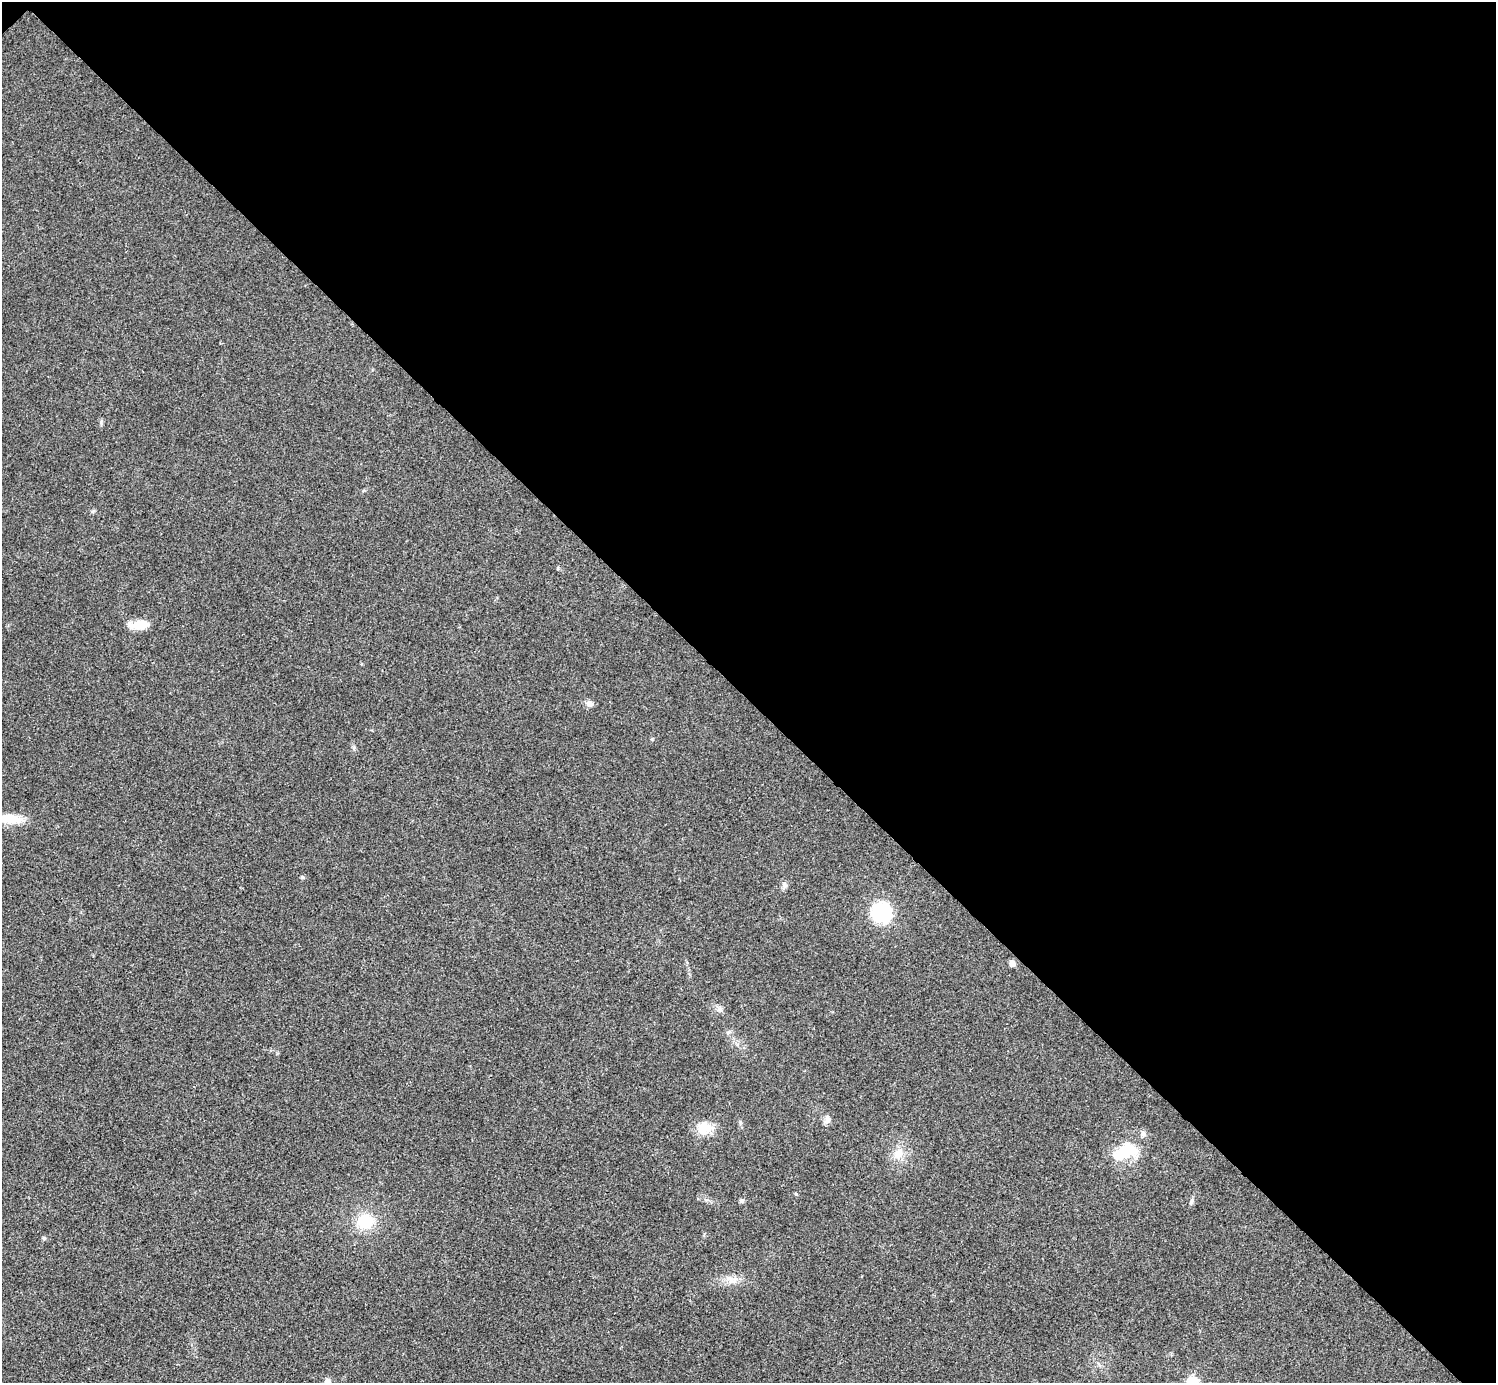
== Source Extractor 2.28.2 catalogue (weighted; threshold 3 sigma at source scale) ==
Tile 3 of 4 x 4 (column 3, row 1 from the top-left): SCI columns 2993-4486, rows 4444-5824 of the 5991 x 5991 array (HDU 1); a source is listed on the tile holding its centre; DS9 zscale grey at full resolution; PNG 1498 x 1385 px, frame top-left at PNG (2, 2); no overlay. Shown black and unused: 51% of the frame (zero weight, under 3 of 4 exposures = <1% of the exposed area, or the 3 px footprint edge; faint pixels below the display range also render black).
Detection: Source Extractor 2.28.2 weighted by HDU 2 'WHT'; one run over the whole footprint, this tile lists its part. Background 0.0218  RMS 0.0053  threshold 0.0241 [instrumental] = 3 sigma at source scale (4.5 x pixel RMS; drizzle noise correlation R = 1.50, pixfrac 1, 0.05/0.05 arcsec/px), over >= 5 px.
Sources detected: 19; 1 inside a brighter listed object's ellipse — not listed separately; the other 18 listed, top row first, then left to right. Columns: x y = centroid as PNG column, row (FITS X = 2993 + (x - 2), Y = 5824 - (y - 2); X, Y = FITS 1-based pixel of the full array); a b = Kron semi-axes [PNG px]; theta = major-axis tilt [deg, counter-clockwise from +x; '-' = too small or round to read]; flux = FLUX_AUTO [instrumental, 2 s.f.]
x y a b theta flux
140 624 22 10 5 8.2
589 703 10 7 -9 2.2
9 819 34 11 -4 12
302 877 5 4 - 0.89
784 885 8 7 - 1.6
881 912 19 19 - 30
1012 963 5 5 - 3.9
827 1119 10 7 -82 2.2
705 1128 18 15 10 9.1
1126 1152 34 18 22 18
899 1154 15 12 81 6.2
796 1194 5 3 - 0.51
741 1201 6 5 - 1.2
1192 1201 8 5 70 1.2
365 1221 17 15 -5 17
44 1238 5 4 - 1
734 1280 10 5 67 2.1
327 1381 7 7 - 2.5
Isophote crosses this tile's border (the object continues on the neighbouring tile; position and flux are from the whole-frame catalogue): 2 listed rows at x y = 9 819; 327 1381
Unlisted compact peaks at least as high as the median listed source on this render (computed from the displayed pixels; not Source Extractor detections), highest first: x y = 101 422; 93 511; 652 739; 354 747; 740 1122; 558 568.